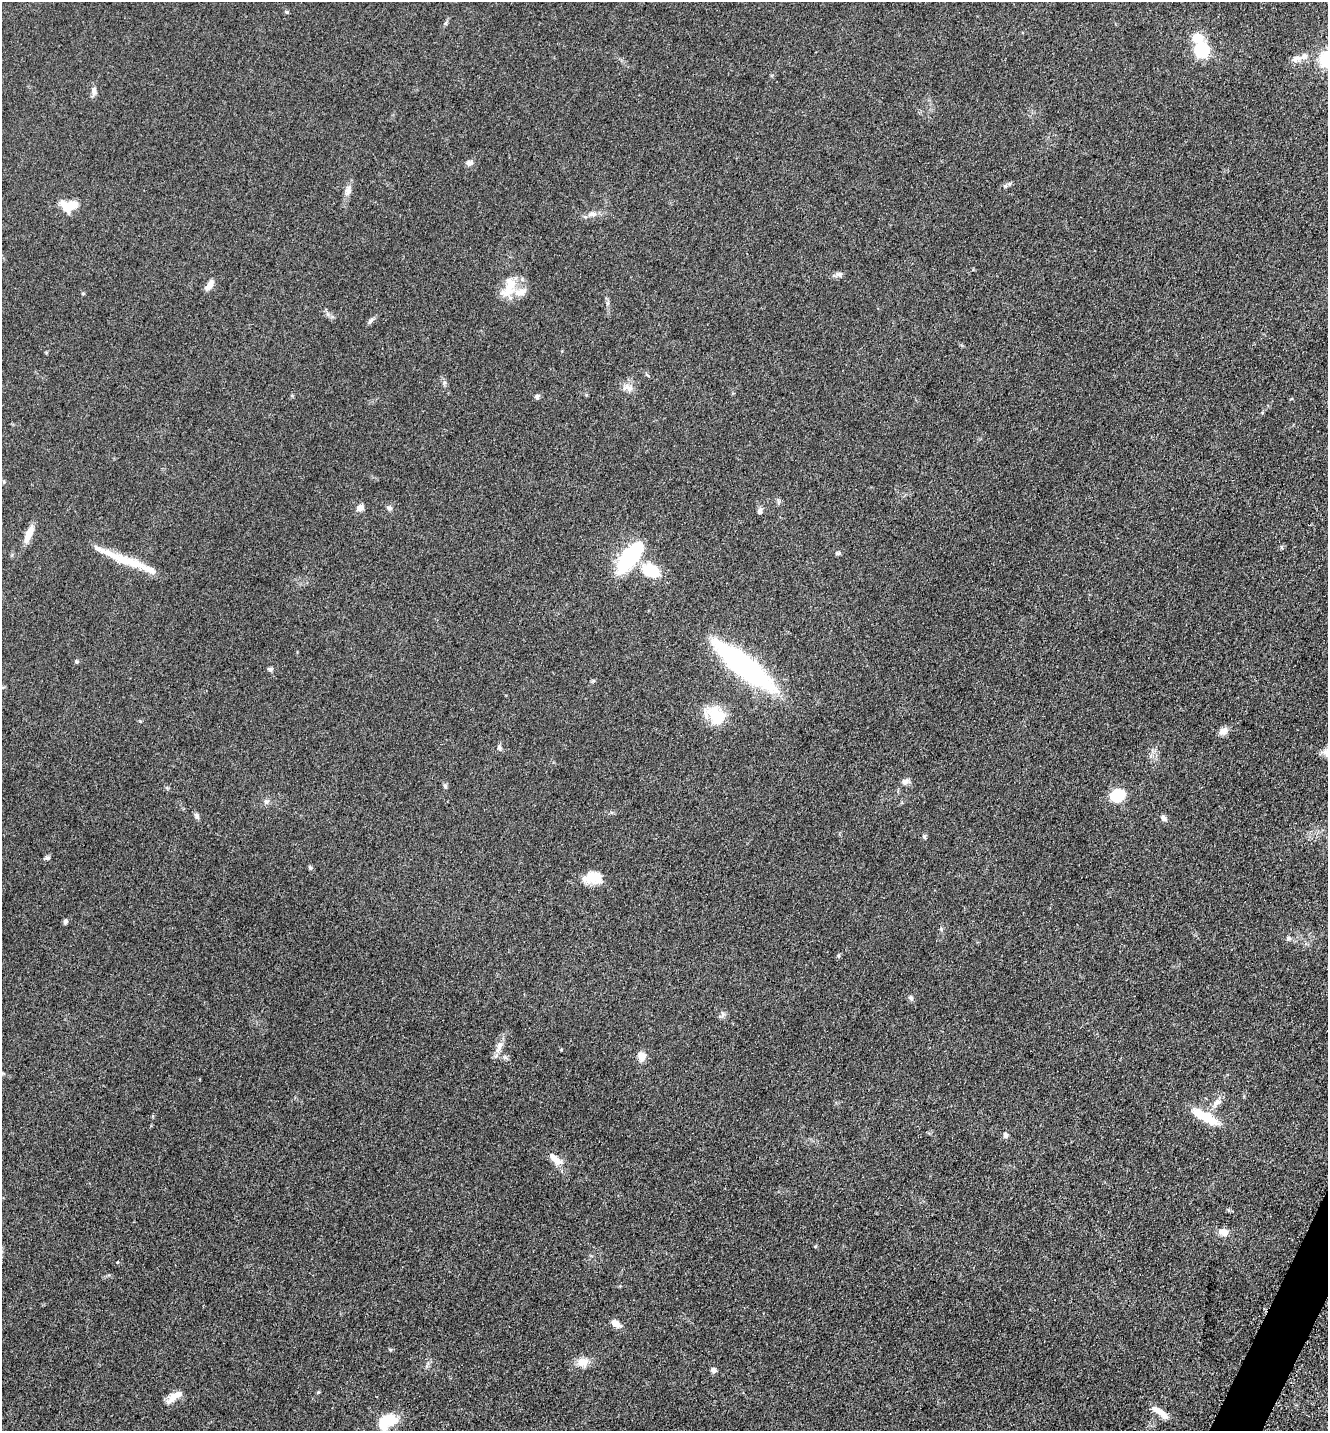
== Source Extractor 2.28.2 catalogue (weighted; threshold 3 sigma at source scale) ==
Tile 6 of 4 x 4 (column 2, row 2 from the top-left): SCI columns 1624-2949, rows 2902-4330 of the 5808 x 5777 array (HDU 1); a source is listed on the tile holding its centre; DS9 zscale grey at full resolution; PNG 1330 x 1433 px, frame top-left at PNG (2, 2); no overlay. Shown black and unused: <1% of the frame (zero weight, under 3 of 5 exposures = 4% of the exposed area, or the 3 px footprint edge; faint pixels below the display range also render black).
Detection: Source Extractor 2.28.2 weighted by HDU 2 'WHT'; one run over the whole footprint, this tile lists its part. Background 0.0634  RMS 0.006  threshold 0.0271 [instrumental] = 3 sigma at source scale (4.5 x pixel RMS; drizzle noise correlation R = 1.50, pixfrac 1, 0.05/0.05 arcsec/px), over >= 5 px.
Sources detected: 65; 1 inside a brighter object's white glare — not listed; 6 inside a brighter listed object's ellipse — not listed separately; the other 58 listed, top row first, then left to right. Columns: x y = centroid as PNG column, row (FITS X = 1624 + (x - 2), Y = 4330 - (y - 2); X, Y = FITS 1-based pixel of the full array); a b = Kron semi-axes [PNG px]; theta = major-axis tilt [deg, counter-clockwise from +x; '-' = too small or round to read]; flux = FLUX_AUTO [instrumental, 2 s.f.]
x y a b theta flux
286 12 6 4 -21 0.8
446 23 6 4 71 0.89
1197 38 12 11 - 9
1201 50 8 7 - 59
1304 56 11 9 17 3.4
1327 58 19 15 39 23
94 91 11 6 -83 2.5
469 163 8 7 - 2.2
348 190 15 8 69 3.5
70 205 17 10 6 13
593 214 13 6 9 3
839 274 8 6 -11 1.7
209 285 13 6 56 4.4
508 291 25 15 38 13
370 321 11 5 50 1.7
627 388 15 9 -13 4.1
537 397 6 6 - 1.4
360 508 8 7 - 3.4
389 508 8 7 - 1.6
760 511 7 6 - 1.8
29 534 22 7 68 7.1
838 553 7 5 0 0.97
630 557 39 15 52 45
128 561 56 10 -19 19
651 571 17 12 -26 22
76 662 5 4 - 1.1
745 666 69 17 -39 120
270 669 7 5 -44 1.2
716 716 25 17 -44 19
1223 731 11 8 43 3.7
499 748 8 6 -64 1.5
905 782 10 7 33 2.4
445 786 6 4 -48 0.94
1118 795 14 12 22 19
266 802 8 6 16 1.7
197 816 8 6 -83 1.6
1163 818 9 6 -45 2.1
924 837 6 4 -50 0.94
47 858 6 5 - 1.2
310 867 6 5 - 1.1
593 878 23 14 -1 10
65 921 6 4 76 1.4
1288 938 7 6 - 1.5
911 998 8 5 -62 1.5
723 1014 8 5 59 1.5
499 1048 16 7 61 4.1
642 1056 10 8 -89 5
1216 1103 10 7 16 2.7
1204 1116 38 11 -29 16
1005 1135 6 5 - 2.4
555 1159 23 9 -43 6.5
1223 1232 14 9 -11 4
616 1323 12 7 -33 4.6
583 1362 16 12 11 6.1
714 1370 7 6 - 1.7
173 1397 19 9 47 6
1160 1412 23 7 -36 6.9
388 1420 23 14 8 15
Isophote crosses this tile's border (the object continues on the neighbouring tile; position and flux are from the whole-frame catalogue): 1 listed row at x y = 1327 58
Unlisted compact peaks at least as high as the median listed source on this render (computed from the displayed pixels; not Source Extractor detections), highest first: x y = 1005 186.